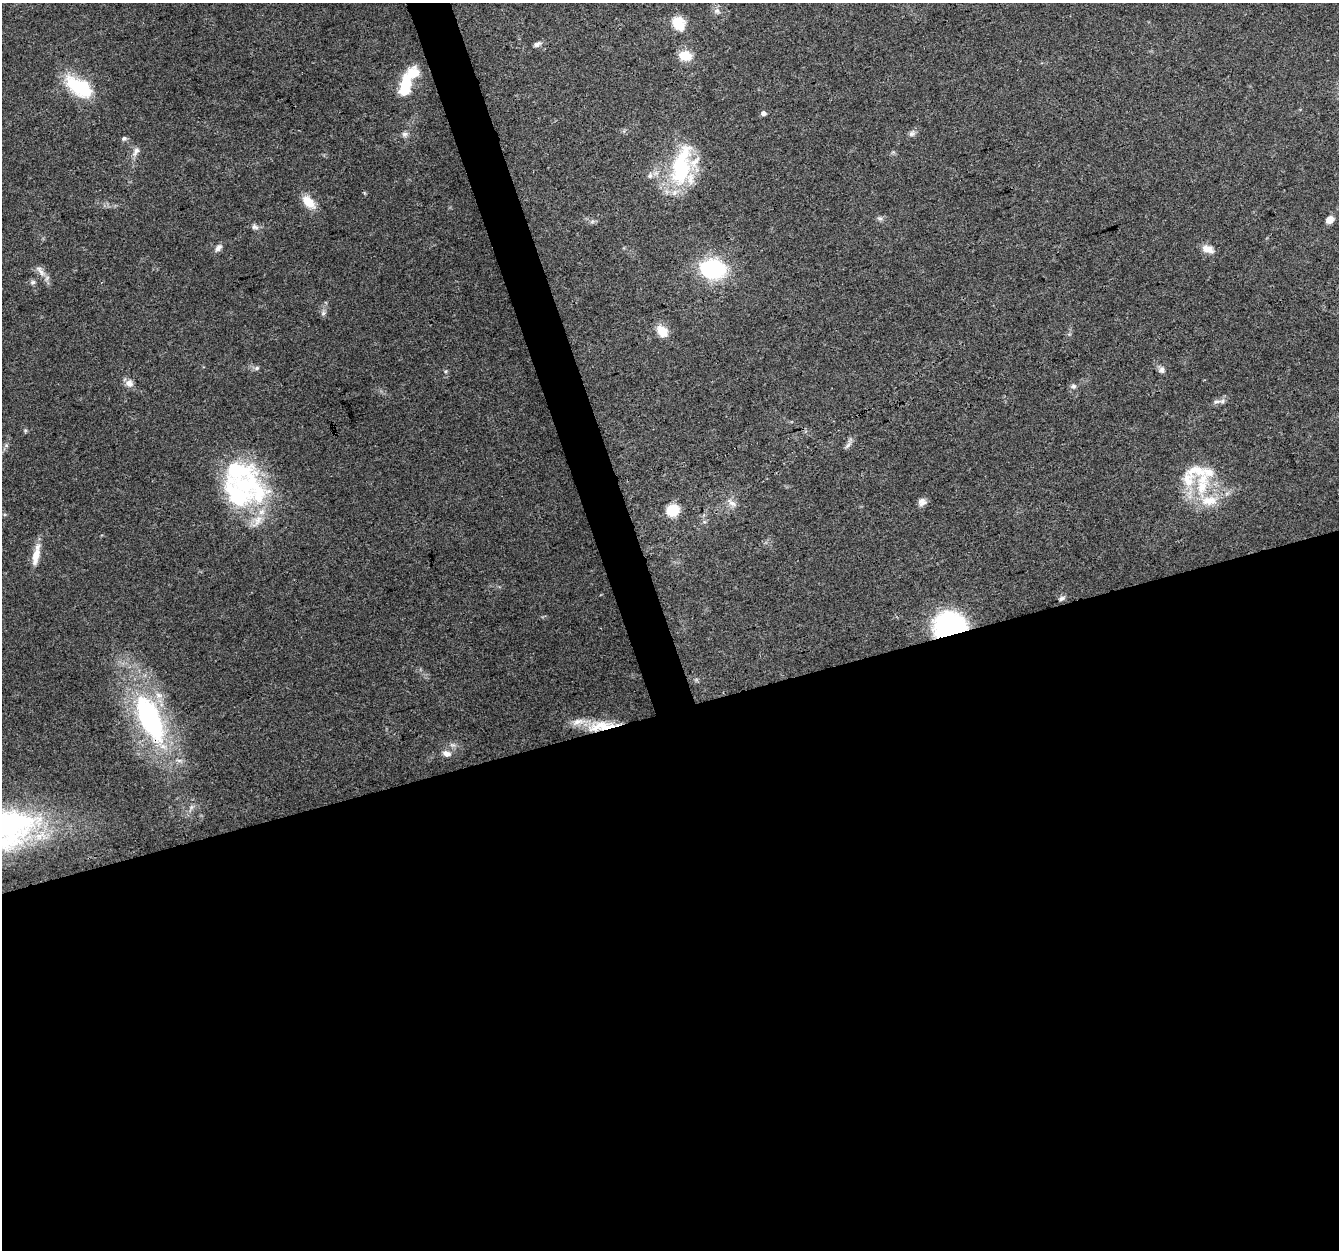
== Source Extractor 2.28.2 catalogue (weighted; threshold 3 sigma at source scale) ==
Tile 15 of 4 x 4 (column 3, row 4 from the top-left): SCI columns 2673-4009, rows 117-1364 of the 5345 x 5167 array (HDU 1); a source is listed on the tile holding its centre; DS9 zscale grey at full resolution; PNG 1341 x 1252 px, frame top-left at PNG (2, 3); no overlay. Shown black and unused: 45% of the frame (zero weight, under 3 of 4 exposures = <1% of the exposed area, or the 3 px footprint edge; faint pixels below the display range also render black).
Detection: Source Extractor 2.28.2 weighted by HDU 2 'WHT'; one run over the whole footprint, this tile lists its part. Background 0.0694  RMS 0.005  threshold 0.0225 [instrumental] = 3 sigma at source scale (4.5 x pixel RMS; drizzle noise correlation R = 1.50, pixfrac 1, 0.0396/0.0396 arcsec/px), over >= 5 px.
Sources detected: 55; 2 inside a brighter object's white glare — not listed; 10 inside a brighter listed object's ellipse — not listed separately; the other 43 listed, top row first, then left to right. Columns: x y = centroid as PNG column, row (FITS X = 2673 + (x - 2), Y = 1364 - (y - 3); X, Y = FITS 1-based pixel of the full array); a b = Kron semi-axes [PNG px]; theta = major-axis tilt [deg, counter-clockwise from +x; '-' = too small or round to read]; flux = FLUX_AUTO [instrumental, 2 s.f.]
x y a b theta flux
717 11 8 7 - 1.9
679 24 16 12 -55 11
537 44 10 6 20 1.6
685 55 14 11 -9 8.8
413 73 14 9 24 14
79 87 36 17 -33 27
763 113 5 5 - 1.9
912 133 9 7 57 1.6
404 134 8 6 15 1.6
124 138 7 6 - 1
136 152 15 7 60 2.7
681 167 53 22 79 44
650 176 7 7 - 1.6
308 202 19 11 -44 7.5
880 218 9 4 -8 1.2
1329 220 8 7 - 4.2
255 227 10 7 -27 1.8
218 248 12 7 50 2.1
1207 249 15 8 -19 4.5
713 269 17 13 -8 65
41 272 14 6 -49 3.1
33 282 8 6 30 1.2
323 313 7 6 - 1.2
662 331 11 9 -46 9.9
257 368 7 5 22 1.1
1162 370 8 7 - 2
129 383 10 10 - 3.1
1073 386 7 7 - 1.4
1216 402 13 5 13 2.1
848 445 13 4 48 1.7
1188 479 25 16 -79 12
247 485 69 30 -25 62
1202 487 24 16 71 17
922 502 10 9 - 2.4
732 503 16 6 -36 3
673 510 11 10 - 13
36 555 28 8 78 6.9
1062 598 9 5 29 1.2
950 627 22 19 3 100
150 718 59 24 -66 96
601 726 42 12 7 16
447 754 10 7 -14 3
3 826 82 32 9 140
Overlapping masked pixels (flux is a lower limit): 3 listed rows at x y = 950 627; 150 718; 601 726
Isophote crosses this tile's border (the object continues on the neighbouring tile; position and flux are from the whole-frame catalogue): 1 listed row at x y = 3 826